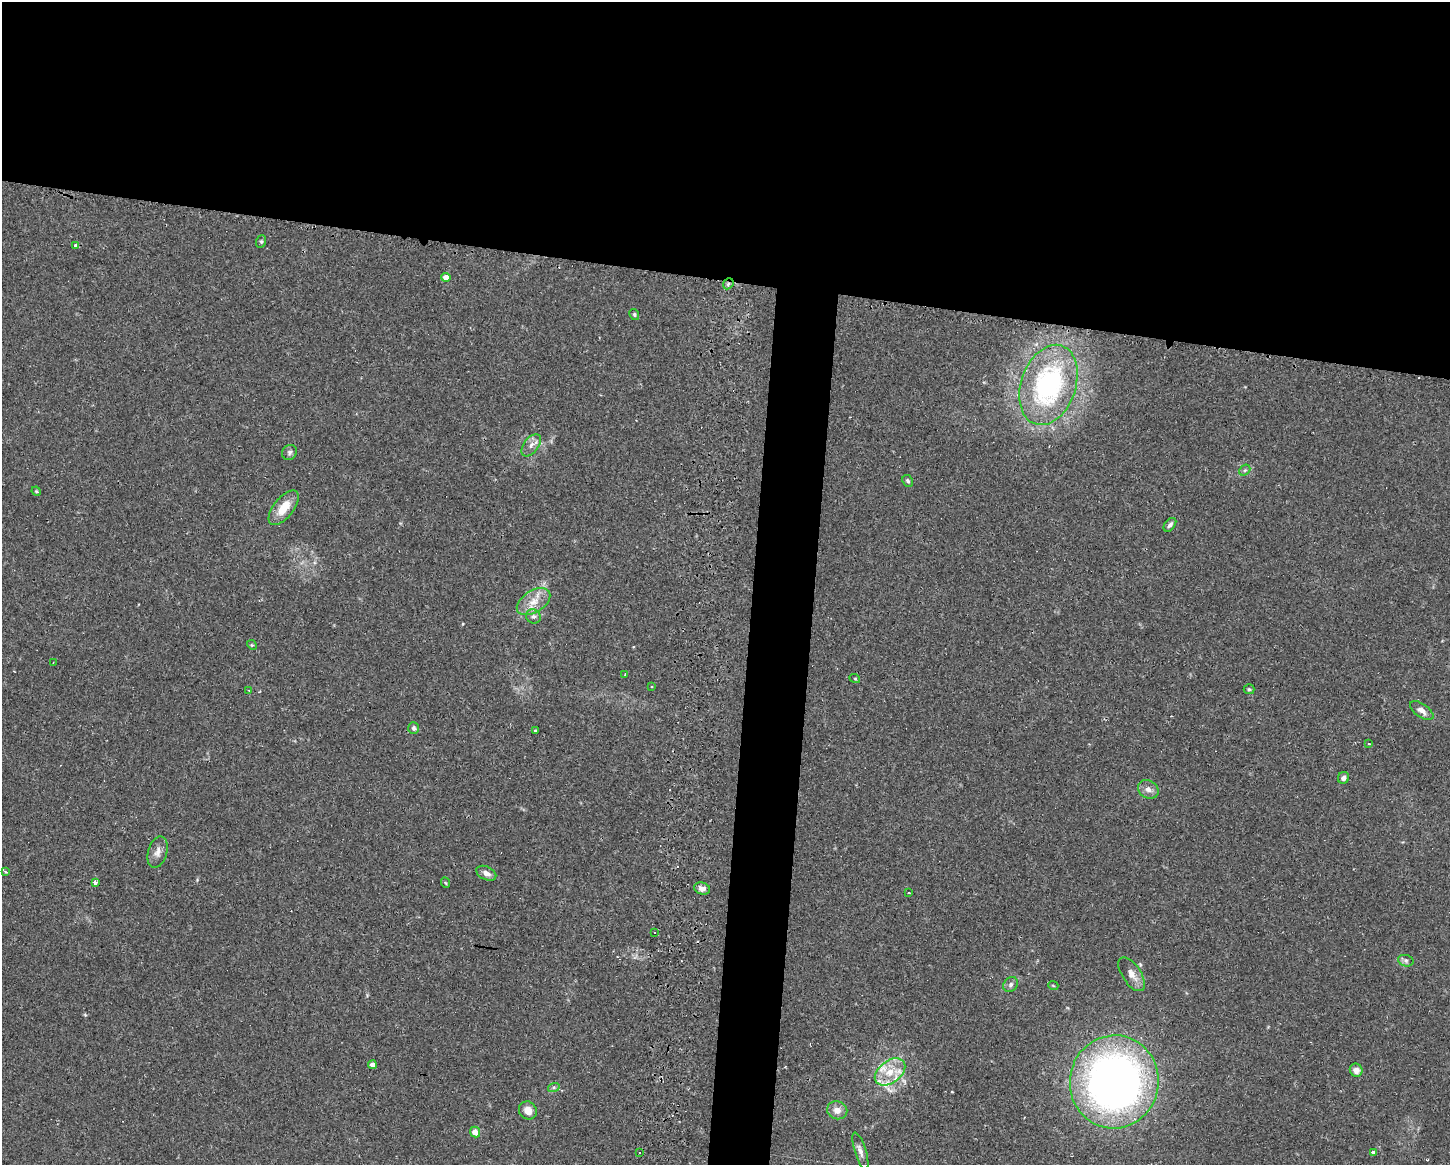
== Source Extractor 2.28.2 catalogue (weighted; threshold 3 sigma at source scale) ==
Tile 2 of 3 x 4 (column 2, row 1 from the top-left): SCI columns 1746-3193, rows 3506-4668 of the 4749 x 4707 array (HDU 1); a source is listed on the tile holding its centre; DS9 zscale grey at full resolution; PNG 1452 x 1167 px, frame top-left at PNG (2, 2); each listed source drawn as its Kron ellipse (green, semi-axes under 4 px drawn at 4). Shown black and unused: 27% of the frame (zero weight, under 2 of 3 exposures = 4% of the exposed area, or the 3 px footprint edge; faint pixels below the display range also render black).
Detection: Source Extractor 2.28.2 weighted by HDU 2 'WHT'; one run over the whole footprint, this tile lists its part. Background 0.0342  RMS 0.0051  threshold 0.0231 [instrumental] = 3 sigma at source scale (4.5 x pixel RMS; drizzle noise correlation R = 1.50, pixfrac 1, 0.05/0.05 arcsec/px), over >= 5 px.
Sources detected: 60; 6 cosmic-ray / hot-pixel residue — neither listed nor drawn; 3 inside a brighter listed object's ellipse — not listed separately; the other 51 listed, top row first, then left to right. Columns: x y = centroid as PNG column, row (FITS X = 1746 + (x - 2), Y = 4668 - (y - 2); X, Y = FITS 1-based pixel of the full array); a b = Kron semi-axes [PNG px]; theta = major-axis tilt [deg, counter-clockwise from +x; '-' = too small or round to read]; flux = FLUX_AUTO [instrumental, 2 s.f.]
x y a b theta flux
261 241 6 5 - 0.82
75 246 4 3 - 2.4
446 277 4 4 - 3.9
728 284 6 4 47 1.1
634 314 6 4 -60 0.83
1048 385 41 27 71 76
531 445 13 7 53 3
289 452 8 7 - 1.5
1245 470 6 4 43 0.9
908 481 6 5 - 0.94
36 491 5 3 - 0.54
284 508 21 10 51 9.8
1170 525 8 5 51 1.5
534 602 18 11 32 7.2
533 616 7 7 - 1.8
252 645 5 4 - 0.58
53 663 3 2 - 0.84
625 674 3 2 - 0.55
855 679 5 3 - 0.49
652 687 3 2 - 0.44
1249 689 5 5 - 0.76
249 690 4 3 - 0.77
1422 711 13 6 -35 3.1
414 728 6 5 - 1.2
535 731 3 3 - 1.2
1369 744 3 2 - 0.42
1343 778 6 5 - 1.9
1148 789 11 8 -34 2.8
158 852 16 9 74 3.5
5 872 4 3 - 0.69
486 873 10 6 -25 2.7
95 882 3 3 - 5.9
446 883 5 3 - 0.43
702 888 8 6 -15 2.8
909 893 3 2 - 0.5
654 932 2 2 - 0.39
1406 961 8 5 -17 1.3
1132 974 19 9 -56 4.6
1011 985 8 6 49 1.5
1053 985 5 3 - 0.45
372 1065 4 4 - 2.8
1356 1070 6 6 - 3.7
890 1072 17 11 37 9.9
1114 1082 47 44 81 320
554 1087 6 4 18 0.74
528 1110 9 8 - 4.1
837 1110 10 9 - 4
475 1132 5 5 - 4.4
860 1151 19 5 -73 2.8
639 1152 3 3 - 1
1373 1152 3 3 - 2.1
Overlapping masked pixels (flux is a lower limit): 1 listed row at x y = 728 284